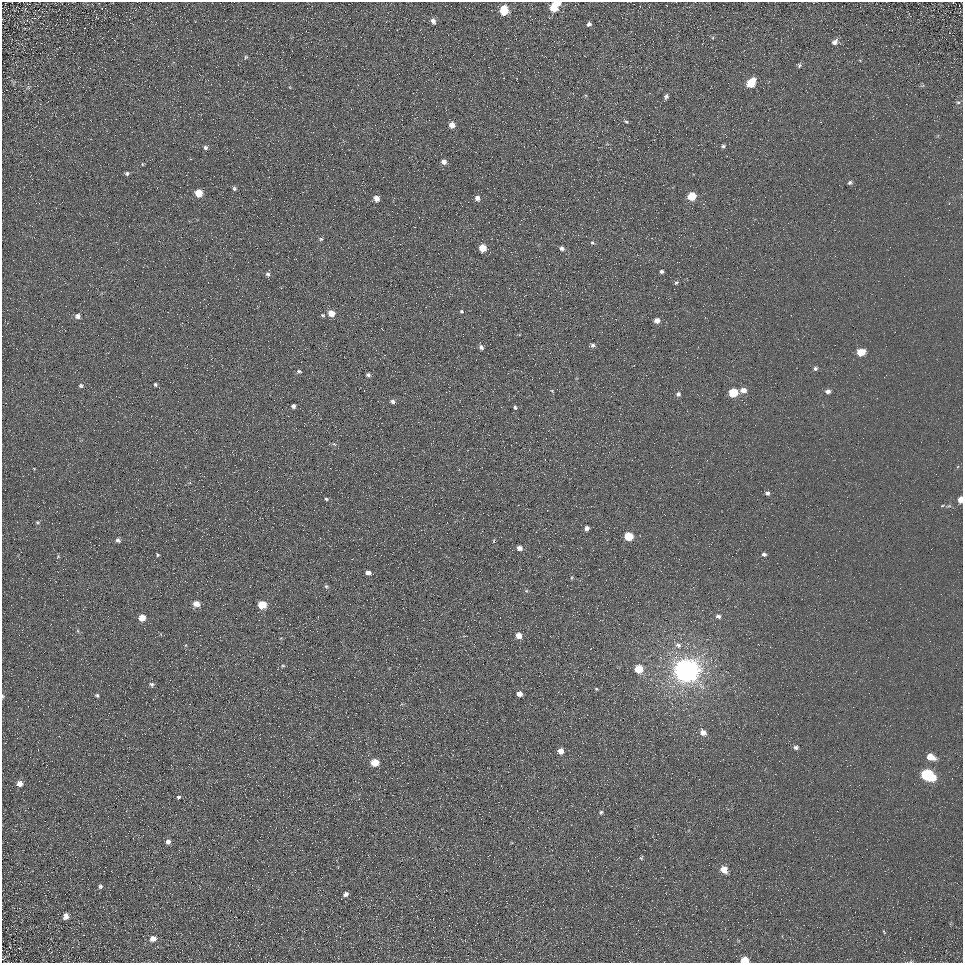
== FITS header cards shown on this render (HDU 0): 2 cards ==
NAXIS1  =                  961
NAXIS2  =                  961

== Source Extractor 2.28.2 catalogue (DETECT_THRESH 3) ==
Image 961 x 961 px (HDU 0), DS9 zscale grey, 1 PNG px = 1 image px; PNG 965 x 965 px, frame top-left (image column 1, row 961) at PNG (2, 2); no overlay
Background 4.98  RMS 7.8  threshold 23.3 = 3 sigma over >= 5 px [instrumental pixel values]
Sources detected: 110; all 110 listed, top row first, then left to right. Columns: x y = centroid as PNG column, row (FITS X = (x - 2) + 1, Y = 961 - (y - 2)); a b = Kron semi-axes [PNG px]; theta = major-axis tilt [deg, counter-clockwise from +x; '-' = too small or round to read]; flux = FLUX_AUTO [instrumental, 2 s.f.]
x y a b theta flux
558 3 5 4 - 1900
554 7 7 6 - 15000
504 10 6 6 - 19000
433 21 8 6 -68 2200
589 24 4 4 - 1600
835 42 9 7 41 2400
246 57 5 4 - 690
799 65 5 5 - 900
751 83 8 5 49 16000
666 97 8 4 68 1400
958 102 5 4 - 710
626 121 6 4 -43 770
452 125 5 5 - 4700
723 146 4 4 - 940
205 147 6 5 - 1400
444 162 6 5 - 2600
142 164 5 3 - 540
127 173 6 5 - 1100
850 183 5 4 - 1100
234 189 6 6 - 1000
199 193 6 5 - 11000
692 196 6 5 - 16000
376 198 6 5 - 4000
477 198 5 5 - 2400
530 210 2 2 - 240
321 239 5 5 - 840
592 242 5 5 - 780
482 248 5 5 - 11000
562 248 5 5 - 1600
661 271 4 3 - 1100
268 274 6 5 - 1600
676 283 5 4 - 830
461 311 4 4 - 600
331 313 5 5 - 7000
323 315 5 4 - 650
78 316 6 6 - 2100
657 320 5 5 - 3100
593 345 5 5 - 1200
481 347 5 4 - 1400
861 352 6 5 - 10000
301 362 2 2 - 310
815 368 5 5 - 1100
299 371 6 4 -3 940
368 375 4 3 - 1000
155 384 5 4 - 900
81 386 6 5 - 930
743 390 7 6 - 3400
552 391 5 3 - 400
828 391 6 5 - 1800
733 393 6 5 - 20000
678 394 5 5 - 1300
392 401 5 4 - 1400
293 406 5 4 - 1500
515 407 5 4 - 740
334 444 6 4 -43 690
34 469 3 3 - 370
767 493 4 4 - 1400
326 499 5 4 - 760
960 500 5 4 - 4600
942 506 5 3 - 530
38 522 5 5 - 700
587 528 5 4 - 1800
629 536 6 5 - 17000
118 540 6 5 - 1500
494 541 6 3 -72 480
519 548 5 5 - 2600
764 554 5 4 - 1300
157 555 5 3 - 660
58 557 7 3 59 540
368 573 6 5 - 2300
571 578 5 3 - 560
326 586 6 5 - 960
526 591 5 3 - 560
196 604 6 5 - 5200
262 605 6 5 - 14000
718 616 6 5 - 1400
142 618 5 5 - 7100
78 631 6 4 -72 580
519 636 5 5 - 5200
281 638 4 3 - 420
678 645 8 7 - 2200
283 666 6 5 - 820
639 669 6 5 - 11000
686 671 8 8 - 820000
152 684 6 5 - 1300
596 689 4 4 - 550
519 694 5 4 - 3400
97 695 5 4 - 860
3 696 5 3 - 590
703 732 7 6 - 3600
796 747 7 5 -16 1300
561 751 5 5 - 4300
930 757 8 5 -27 6700
375 762 6 5 - 12000
928 775 9 6 -27 58000
19 784 6 6 - 3600
179 797 5 4 - 900
601 812 5 4 - 840
168 842 6 5 - 2400
512 843 4 3 - 380
641 858 5 4 - 640
724 869 7 5 -49 6500
100 886 5 5 - 960
346 894 5 4 - 2100
66 916 6 5 - 3300
236 917 2 2 - 260
884 932 5 2 - 470
153 939 7 6 - 3600
745 960 6 5 - 9500
911 962 6 4 2 570
At the frame edge (FLAGS 8, measured only in part): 5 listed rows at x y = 558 3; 960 500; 3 696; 745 960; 911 962